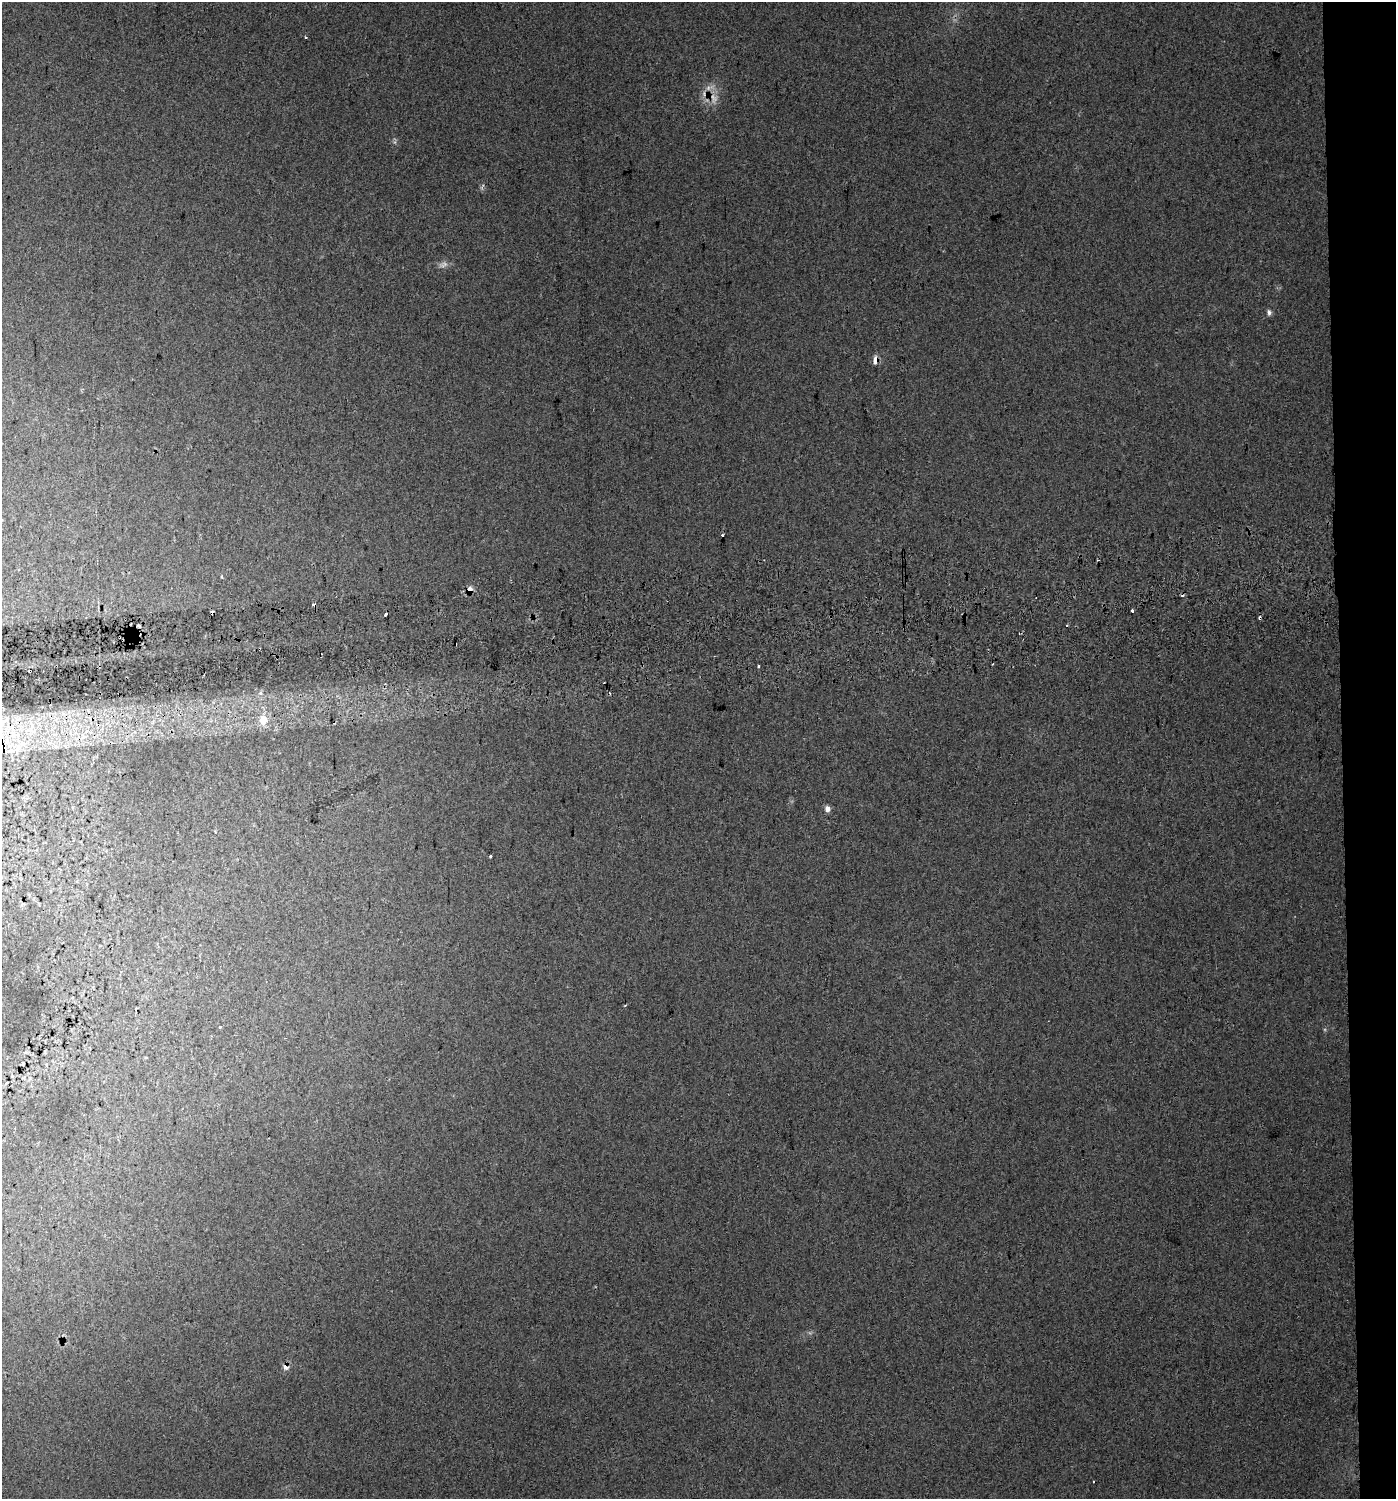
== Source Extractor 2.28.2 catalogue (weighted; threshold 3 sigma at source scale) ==
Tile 6 of 3 x 3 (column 3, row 2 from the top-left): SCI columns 2834-4227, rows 1537-3033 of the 4231 x 4570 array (HDU 1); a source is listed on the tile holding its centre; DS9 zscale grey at full resolution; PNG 1398 x 1501 px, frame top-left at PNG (2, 2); no overlay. Shown black and unused: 4% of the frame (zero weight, under 2 of 3 exposures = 5% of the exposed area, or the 3 px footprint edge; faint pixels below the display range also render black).
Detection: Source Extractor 2.28.2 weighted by HDU 2 'WHT'; one run over the whole footprint, this tile lists its part. Background 0.034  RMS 0.012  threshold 0.0541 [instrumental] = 3 sigma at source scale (4.5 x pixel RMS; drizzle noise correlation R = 1.50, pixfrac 1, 0.0396/0.0396 arcsec/px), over >= 5 px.
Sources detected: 29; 4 too faint to see at this stretch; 8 cosmic-ray / hot-pixel residue — not listed; the other 17 listed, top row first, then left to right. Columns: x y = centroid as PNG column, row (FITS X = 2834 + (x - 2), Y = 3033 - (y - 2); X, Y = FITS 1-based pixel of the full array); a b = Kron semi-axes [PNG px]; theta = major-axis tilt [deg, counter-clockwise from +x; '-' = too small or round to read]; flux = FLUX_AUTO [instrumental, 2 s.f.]
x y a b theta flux
306 37 3 2 - 1.6
1269 312 7 5 -85 3.7
876 360 7 5 81 12
722 535 3 3 - 3.3
222 576 4 3 - 1.4
469 590 6 5 - 13
1132 611 3 3 - 8.3
386 614 3 3 - 6.5
139 626 4 2 - 1.6
993 664 3 2 - 1
759 666 3 3 - 7.9
263 720 13 10 89 18
827 809 5 5 - 8.3
491 856 3 3 - 5.5
219 1027 3 3 - 4.6
23 1063 3 2 - 1.4
285 1367 9 7 -41 5
Overlapping masked pixels (flux is a lower limit): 4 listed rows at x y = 876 360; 469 590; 139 626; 285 1367